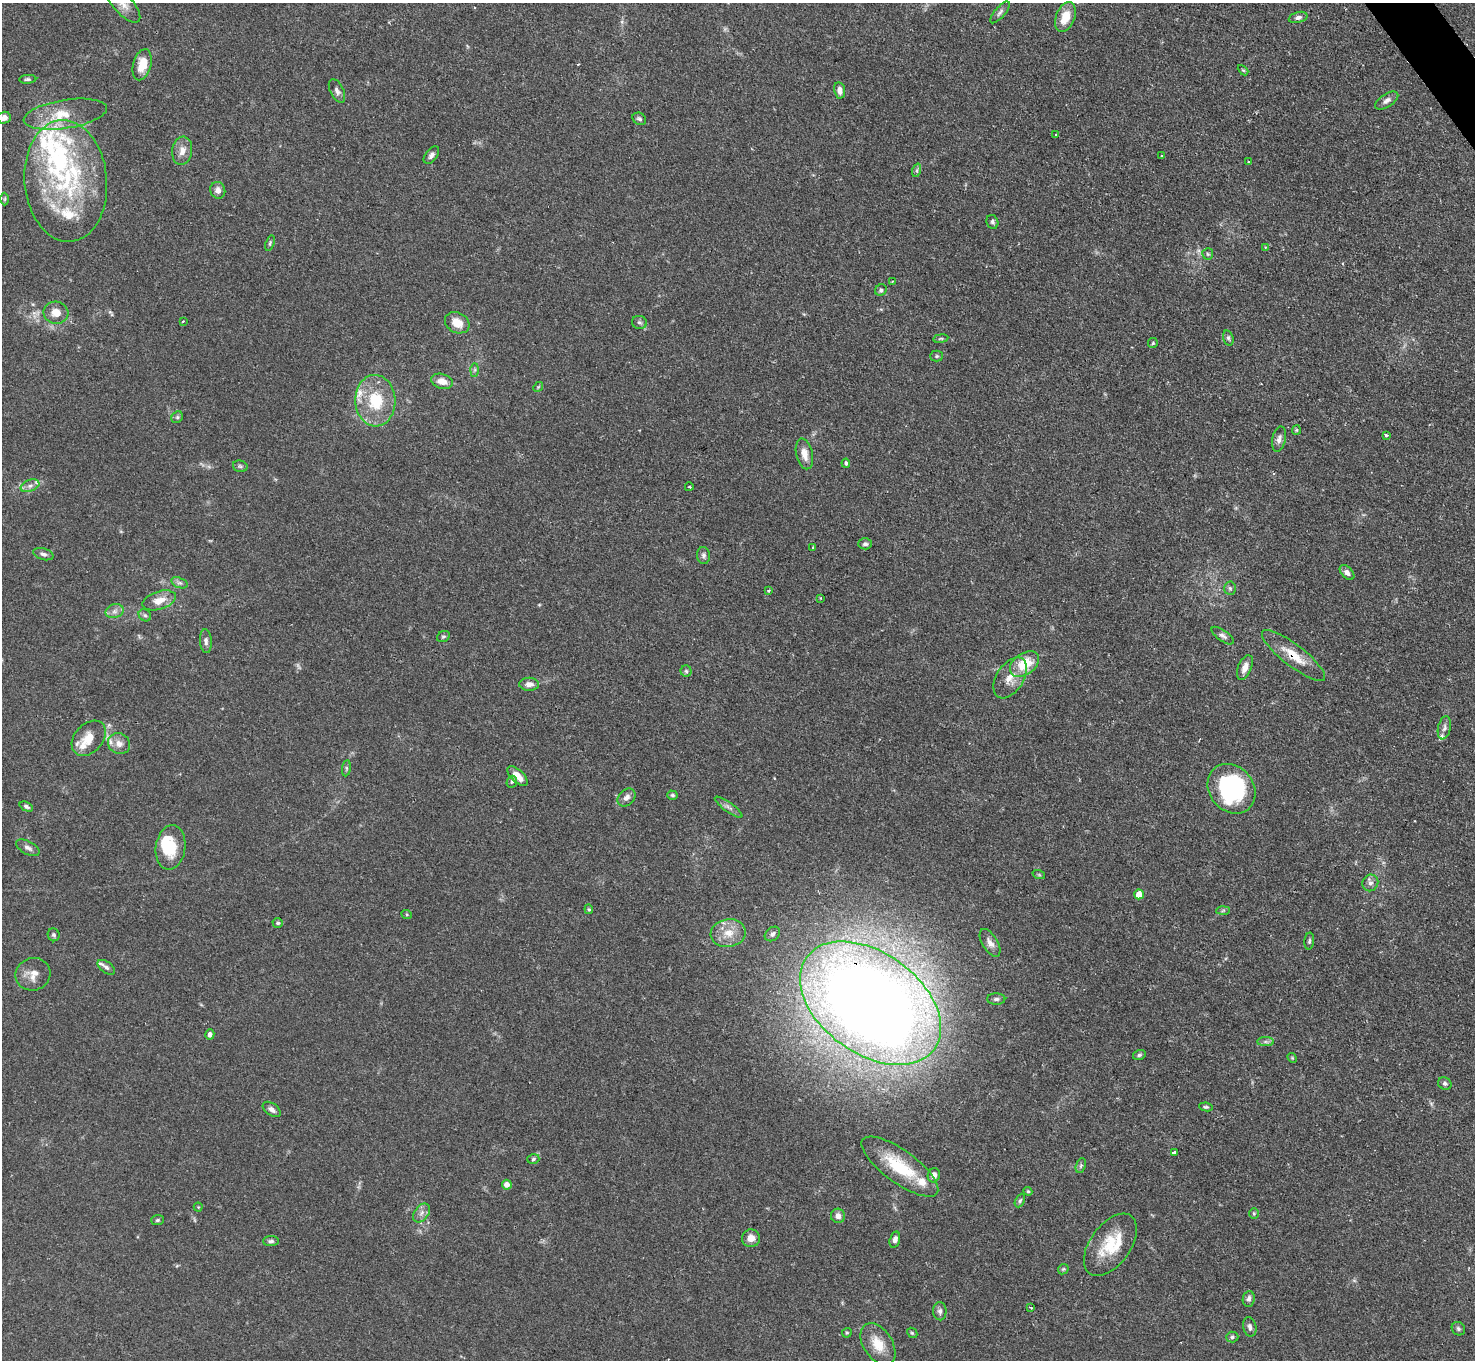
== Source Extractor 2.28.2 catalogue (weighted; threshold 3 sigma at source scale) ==
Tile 10 of 4 x 4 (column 2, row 3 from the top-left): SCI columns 1473-2945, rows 1659-3016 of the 5896 x 5890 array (HDU 1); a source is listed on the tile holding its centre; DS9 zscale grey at full resolution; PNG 1477 x 1362 px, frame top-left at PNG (2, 3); each listed source drawn as its Kron ellipse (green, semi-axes under 4 px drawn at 4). Shown black and unused: <1% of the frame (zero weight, under 2 of 3 exposures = <1% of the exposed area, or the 3 px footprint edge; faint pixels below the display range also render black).
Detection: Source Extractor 2.28.2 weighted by HDU 2 'WHT'; one run over the whole footprint, this tile lists its part. Background 0.109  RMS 0.0058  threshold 0.0261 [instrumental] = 3 sigma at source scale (4.5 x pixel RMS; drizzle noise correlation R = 1.50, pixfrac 1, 0.05/0.05 arcsec/px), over >= 5 px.
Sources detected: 153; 3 too faint to see at this stretch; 1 inside a brighter object's white glare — neither listed nor drawn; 16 inside a brighter listed object's ellipse — not listed separately; the other 133 listed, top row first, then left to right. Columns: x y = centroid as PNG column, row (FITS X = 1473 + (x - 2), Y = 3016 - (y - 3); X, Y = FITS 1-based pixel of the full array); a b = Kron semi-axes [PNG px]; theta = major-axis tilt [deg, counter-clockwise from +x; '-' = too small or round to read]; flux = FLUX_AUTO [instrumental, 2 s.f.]
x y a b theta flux
123 3 24 10 -48 6.2
1000 12 13 5 50 1.9
1065 17 15 9 68 11
1298 17 9 5 15 1.8
142 65 16 9 75 11
1243 70 6 3 -43 0.69
28 79 8 4 4 1
840 90 8 5 -79 3.3
337 91 13 6 -64 2.3
1387 100 13 6 33 2.8
65 114 42 14 9 18
4 118 7 6 - 2.9
639 119 7 5 -31 1.4
1056 134 3 3 - 0.83
182 151 14 10 81 5
431 155 10 6 52 2.1
1162 156 4 2 - 0.42
1249 162 3 3 - 0.52
917 170 7 4 72 1.1
66 181 61 41 -85 83
218 190 8 7 - 3.3
5 199 6 4 88 0.78
992 222 7 6 - 1.3
270 243 8 4 72 0.96
1265 247 4 3 - 0.57
1208 254 6 5 - 1
892 281 3 2 - 0.64
881 290 6 5 - 1.4
56 313 12 11 - 6.5
183 321 3 2 - 0.86
639 322 7 6 - 1.4
457 323 13 10 -29 8.5
1228 338 8 5 -72 1.2
941 339 7 3 8 0.78
1153 343 5 4 - 0.76
937 356 6 5 - 1
475 370 6 4 88 1.1
442 381 11 7 -15 5.3
538 387 5 4 - 0.65
375 401 26 20 -87 25
177 417 6 5 - 1.2
1296 430 5 4 - 0.61
1386 435 3 3 - 0.99
1279 439 13 6 77 2.8
804 454 15 8 -77 5.3
846 463 4 4 - 1.2
240 466 7 5 -14 1.2
30 486 10 6 21 2.4
689 487 4 3 - 0.61
865 544 7 5 1 1.6
813 547 3 2 - 0.56
43 554 10 5 -16 1.9
704 555 8 6 -85 1.8
1347 572 9 5 -48 2.3
179 583 8 5 -18 1.5
1230 588 7 5 -86 1.3
769 591 4 3 - 0.79
820 598 3 2 - 0.54
159 600 17 9 17 7.1
115 611 9 7 15 2.5
145 615 7 5 -43 1.2
443 636 7 5 33 1.1
1223 636 13 5 -35 2.1
206 641 12 6 -86 2.3
1294 655 39 11 -38 14
1024 664 16 10 35 17
1245 667 13 6 67 4.2
686 671 5 5 - 1.1
1010 678 22 13 57 9
529 684 10 6 -1 2.9
1444 728 12 6 78 2.3
89 738 20 14 48 10
119 744 11 10 - 4.1
346 768 8 4 83 1.1
518 776 13 6 -44 6.7
512 782 6 5 - 1
1232 789 26 22 -51 78
672 795 5 4 - 0.95
626 797 10 7 45 2.8
26 806 7 4 -24 1.4
729 807 17 5 -36 2.4
171 847 22 14 82 18
28 848 13 6 -28 2.5
1039 875 6 4 -19 0.72
1370 883 8 7 - 2.5
1139 894 5 4 - 8.7
589 909 5 4 - 0.72
1223 910 7 4 3 0.94
407 915 5 3 - 0.56
278 923 5 4 - 1
728 933 18 14 9 9.6
772 934 8 6 39 1.8
54 935 6 6 - 1.2
1309 941 8 5 84 1.1
990 943 15 7 -59 3.5
106 967 10 5 -35 2
33 974 17 16 - 7.3
996 999 9 5 1 1.6
870 1003 79 50 -36 990
210 1034 5 4 - 2.4
1266 1042 8 4 -1 1.6
1139 1055 6 5 - 1.2
1292 1058 5 4 - 0.64
1445 1083 7 6 - 1.5
1206 1107 7 4 -9 1
272 1109 10 6 -36 2.5
1175 1153 4 3 - 29
533 1159 6 4 18 1.1
1081 1166 8 4 71 1.1
900 1167 46 16 -36 30
934 1175 7 6 - 3.3
507 1185 5 5 - 4.3
1028 1191 4 4 - 0.7
1020 1201 7 4 63 1
198 1207 4 4 - 0.53
422 1213 10 7 54 2.8
1254 1213 5 5 - 0.79
838 1216 7 7 - 3.1
157 1220 6 5 - 1
751 1238 9 9 - 4.5
895 1240 8 5 74 2.3
271 1241 8 5 2 1.6
1110 1245 35 20 54 22
1063 1269 6 4 45 0.8
1249 1299 8 6 82 2.1
1031 1307 3 3 - 0.79
940 1311 9 6 -88 1.9
1250 1327 10 6 -77 2.1
1458 1329 7 6 - 1.3
847 1333 5 4 - 0.72
912 1333 6 4 -43 0.76
1232 1337 6 5 - 1.1
878 1344 23 14 -57 12
Overlapping masked pixels (flux is a lower limit): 2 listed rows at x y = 1294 655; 870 1003
Isophote crosses this tile's border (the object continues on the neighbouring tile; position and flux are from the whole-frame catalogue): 2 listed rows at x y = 123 3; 4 118